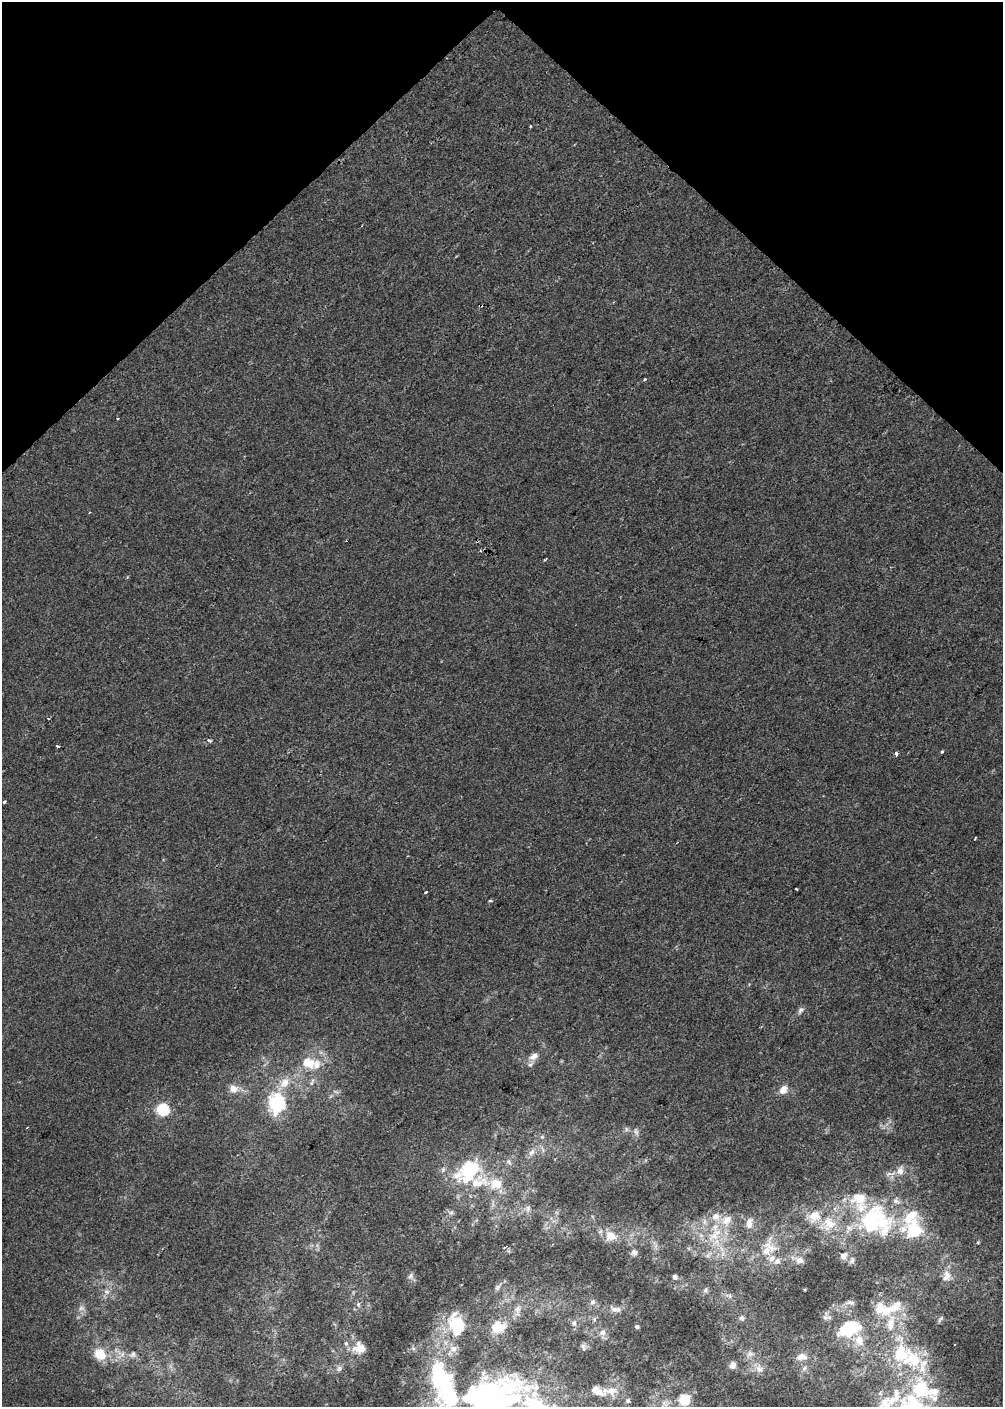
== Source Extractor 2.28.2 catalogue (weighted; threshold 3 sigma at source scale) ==
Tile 2 of 3 x 2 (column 2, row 1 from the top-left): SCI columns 1001-2001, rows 1490-2894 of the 3002 x 2998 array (HDU 1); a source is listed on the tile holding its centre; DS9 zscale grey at full resolution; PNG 1005 x 1409 px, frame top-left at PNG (2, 2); no overlay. Shown black and unused: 17% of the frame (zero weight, under 2 of 3 exposures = <1% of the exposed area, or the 3 px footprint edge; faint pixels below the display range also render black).
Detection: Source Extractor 2.28.2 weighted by HDU 2 'WHT'; one run over the whole footprint, this tile lists its part. Background 4.18e-04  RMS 0.0041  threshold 0.0186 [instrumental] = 3 sigma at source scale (4.5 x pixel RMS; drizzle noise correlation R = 1.50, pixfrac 1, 0.0396/0.0396 arcsec/px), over >= 5 px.
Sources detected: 120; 1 too faint to see at this stretch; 6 inside a brighter object's white glare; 1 cosmic-ray / hot-pixel residue — not listed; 31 inside a brighter listed object's ellipse — not listed separately; the other 81 listed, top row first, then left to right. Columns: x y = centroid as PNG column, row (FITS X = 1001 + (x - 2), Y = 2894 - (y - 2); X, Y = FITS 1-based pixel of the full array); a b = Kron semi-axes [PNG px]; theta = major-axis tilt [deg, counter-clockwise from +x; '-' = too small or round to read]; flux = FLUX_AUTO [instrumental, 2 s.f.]
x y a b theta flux
530 126 3 2 - 0.49
481 305 3 3 - 2.7
645 380 3 3 - 0.89
117 419 3 2 - 0.44
89 512 3 3 - 0.38
477 541 4 3 - 0.68
545 560 4 2 - 0.57
48 718 3 2 - 0.31
209 741 6 4 -13 0.99
58 746 3 3 - 2
942 752 4 3 - 0.5
896 754 3 3 - 2.6
4 802 4 3 - 1.3
975 838 3 2 - 0.4
796 889 3 2 - 0.5
426 892 4 3 - 4.6
490 901 4 3 - 0.64
801 1010 10 6 58 1.3
534 1056 12 8 31 2.7
316 1065 20 17 -8 8.3
312 1082 12 4 71 1.3
233 1089 11 9 -12 3.5
783 1090 11 8 49 3.5
276 1103 28 22 -87 21
163 1110 6 6 - 47
27 1128 3 2 - 0.37
626 1129 7 4 -72 0.78
636 1132 11 5 -71 1.3
532 1152 12 7 52 2.2
509 1162 10 6 -62 1.3
900 1171 12 9 63 2.7
479 1182 104 25 -21 41
727 1220 17 12 42 6.5
872 1222 47 33 81 42
749 1223 15 8 85 3.3
829 1223 22 18 -56 12
914 1229 29 29 - 19
610 1236 16 13 -18 5.8
714 1236 18 13 41 9.1
770 1247 26 13 -28 7.8
634 1252 8 7 - 1.6
843 1256 10 8 38 2.8
799 1260 11 8 -17 3
410 1276 10 6 72 1.3
947 1276 16 11 76 3.6
675 1277 6 6 - 1
497 1287 8 6 43 1
705 1290 8 5 74 0.9
107 1292 7 6 - 1.4
730 1296 7 4 -90 0.8
592 1302 7 7 - 1.4
851 1302 10 6 -17 1.2
358 1304 7 5 71 1.1
518 1309 11 8 76 2.2
614 1309 12 7 -38 1.9
881 1309 30 18 -18 14
742 1318 7 6 - 1.2
940 1319 10 4 51 0.75
574 1323 9 7 -58 1.4
457 1324 24 17 -71 17
497 1327 11 9 13 9.2
637 1327 5 4 - 0.73
849 1328 32 20 19 20
602 1332 9 8 - 2.1
583 1347 10 5 -78 0.96
360 1348 16 13 -22 6.6
454 1349 9 9 - 2.3
100 1354 12 10 -44 9.9
133 1354 10 7 47 1.6
750 1354 9 8 - 1.8
901 1354 32 25 84 25
801 1357 16 9 5 3.2
732 1365 8 7 - 2.3
339 1368 8 7 - 1.5
805 1368 9 6 29 1.2
759 1369 12 10 -29 3.1
923 1390 54 36 14 44
610 1391 21 10 6 5.5
489 1396 75 52 34 110
685 1400 11 11 - 8.6
628 1401 6 6 - 0.86
Overlapping masked pixels (flux is a lower limit): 2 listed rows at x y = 481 305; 477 541
Isophote crosses this tile's border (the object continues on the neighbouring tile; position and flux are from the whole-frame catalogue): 2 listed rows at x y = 923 1390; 489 1396
Unlisted compact peaks at least as high as the median listed source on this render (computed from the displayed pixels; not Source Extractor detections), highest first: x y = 978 1242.